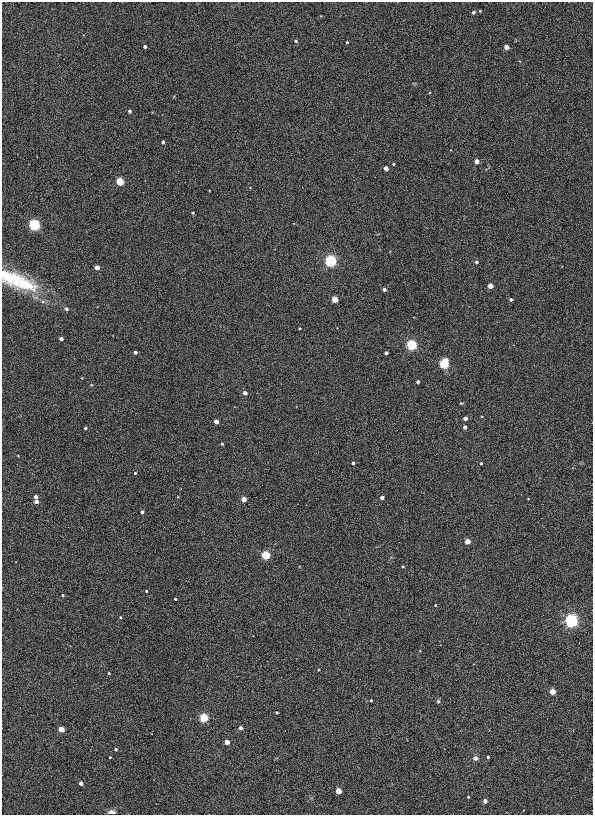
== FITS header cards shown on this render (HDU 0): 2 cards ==
NAXIS1  =                  591
NAXIS2  =                  813

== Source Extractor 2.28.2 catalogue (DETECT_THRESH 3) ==
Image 591 x 813 px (HDU 0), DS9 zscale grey, 1 PNG px = 1 image px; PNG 595 x 817 px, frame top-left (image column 1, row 813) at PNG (2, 2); no overlay
Background 7.03e-04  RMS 0.013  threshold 0.0378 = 3 sigma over >= 5 px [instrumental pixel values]
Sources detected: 76; all 76 listed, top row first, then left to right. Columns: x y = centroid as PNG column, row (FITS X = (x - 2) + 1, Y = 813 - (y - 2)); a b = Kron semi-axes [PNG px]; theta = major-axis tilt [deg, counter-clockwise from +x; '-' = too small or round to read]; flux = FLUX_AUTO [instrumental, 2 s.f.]
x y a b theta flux
480 11 3 2 - 0.74
473 12 3 3 - 3
296 41 4 4 - 1.2
347 42 3 3 - 1.1
145 47 3 3 - 3.4
506 47 4 4 - 12
129 111 3 3 - 2.6
163 142 3 3 - 2.8
477 161 4 4 - 13
393 164 3 3 - 0.88
386 168 4 4 - 9.7
120 181 4 4 - 69
193 213 3 3 - 1.3
34 225 4 4 - 300
331 261 4 4 - 390
476 262 3 3 - 2.4
97 267 4 4 - 11
12 279 43 16 -25 52
28 285 24 14 -30 24
490 286 4 4 - 18
384 289 3 3 - 4.1
334 299 4 4 - 25
511 299 3 3 - 2.5
66 309 4 4 - 2.4
299 328 3 3 - 0.93
61 339 4 3 - 4.3
412 345 4 4 - 230
135 352 3 3 - 3.5
386 353 3 3 - 3.2
444 363 5 4 - 170
418 382 3 3 - 2.5
245 393 4 3 - 5.4
461 403 4 4 - 0.75
465 418 4 3 - 6
216 421 4 4 - 11
465 427 3 3 - 4.6
85 428 3 3 - 1.8
222 444 3 3 - 1.3
18 456 4 3 - 0.57
353 463 3 3 - 2.1
481 463 3 3 - 0.9
135 473 3 3 - 1
36 497 3 3 - 4.7
382 497 3 3 - 5.2
244 499 4 4 - 14
528 499 2 2 - 0.49
36 502 4 4 - 7.2
142 512 3 3 - 3
467 541 4 4 - 20
265 555 4 4 - 110
403 566 3 3 - 1.1
146 591 3 3 - 1
63 595 3 3 - 1.1
175 599 3 3 - 1.6
435 605 3 3 - 0.65
120 617 3 3 - 0.92
571 621 4 4 - 570
318 670 3 2 - 0.61
109 673 3 2 - 0.91
552 691 4 4 - 25
371 700 3 3 - 0.97
438 701 5 5 - 1.2
277 712 3 3 - 1.2
204 717 4 4 - 120
240 728 3 3 - 3.7
61 729 4 4 - 20
227 742 4 4 - 14
116 749 3 3 - 1.5
110 757 3 3 - 0.84
488 757 3 3 - 1.5
475 758 7 6 - 2.7
81 783 3 3 - 5.3
339 791 4 4 - 27
468 797 3 3 - 0.98
485 801 3 3 - 4.5
112 812 7 4 -3 4.9
At the frame edge (FLAGS 8, measured only in part): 2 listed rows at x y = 12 279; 112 812